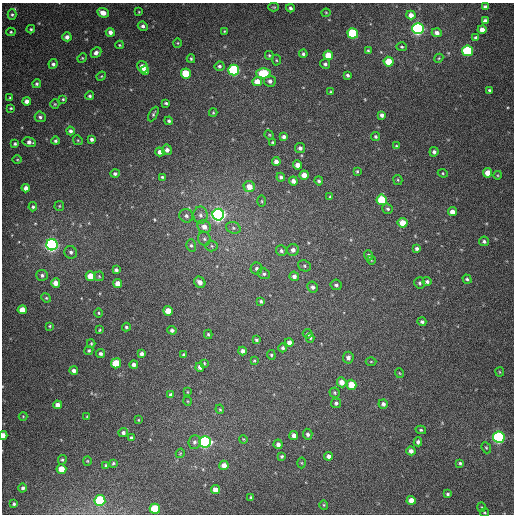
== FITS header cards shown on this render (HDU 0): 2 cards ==
NAXIS1  =                  512
NAXIS2  =                  512

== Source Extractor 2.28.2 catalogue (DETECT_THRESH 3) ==
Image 512 x 512 px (HDU 0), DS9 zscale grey, 1 PNG px = 1 image px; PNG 516 x 516 px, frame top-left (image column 1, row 512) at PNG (2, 3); each listed source drawn as its Kron ellipse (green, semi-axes under 4 px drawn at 4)
Background 391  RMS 10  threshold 30.3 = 3 sigma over >= 5 px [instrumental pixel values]
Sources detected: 214; all 214 listed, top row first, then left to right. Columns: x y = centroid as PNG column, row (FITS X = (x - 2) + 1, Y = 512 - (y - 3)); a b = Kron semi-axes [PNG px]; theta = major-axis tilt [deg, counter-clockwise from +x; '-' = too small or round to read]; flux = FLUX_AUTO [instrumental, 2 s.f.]
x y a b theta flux
274 7 5 4 - 730
485 7 4 4 - 2600
290 8 4 3 - 1700
139 12 4 4 - 590
103 13 6 4 -23 5600
326 13 4 4 - 650
12 15 5 4 - 1200
411 15 4 4 - 4100
485 21 4 4 - 2700
143 26 5 4 - 1900
418 28 5 5 - 230000
31 29 4 3 - 920
482 29 4 4 - 4700
224 31 3 2 - 470
11 32 4 4 - 830
110 32 4 4 - 3300
353 33 5 5 - 55000
437 33 5 4 - 3100
67 37 4 4 - 3400
476 38 4 4 - 2100
177 43 4 4 - 680
119 45 4 3 - 770
402 47 5 4 - 900
368 51 4 3 - 930
468 51 5 5 - 58000
96 53 6 4 45 2600
303 54 4 4 - 1600
269 55 4 4 - 850
328 55 5 4 - 14000
82 58 5 4 - 770
439 58 5 3 - 680
191 59 4 3 - 890
276 60 5 3 - 740
389 62 5 5 - 14000
53 64 5 4 - 1700
325 64 5 4 - 1600
219 66 5 5 - 1600
143 67 6 5 - 7900
145 70 4 3 - 3100
234 70 5 5 - 98000
263 73 7 5 0 37000
186 74 5 5 - 28000
347 75 3 3 - 1400
101 76 5 4 - 750
270 81 6 5 - 2200
257 82 5 4 - 9000
37 84 4 4 - 1100
490 90 4 3 - 1300
331 92 4 3 - 660
90 96 4 4 - 1300
10 98 3 3 - 700
63 99 4 4 - 820
27 101 4 4 - 3600
166 103 4 3 - 1000
55 104 5 4 - 800
11 108 4 3 - 770
213 112 4 4 - 640
153 114 8 3 61 1100
382 115 4 4 - 2100
40 117 5 5 - 1700
169 121 4 4 - 1300
70 131 4 4 - 1900
269 135 5 4 - 690
284 137 4 4 - 2000
376 137 4 4 - 1100
92 139 4 4 - 1900
78 140 5 4 - 840
55 141 4 4 - 1300
29 142 7 4 -10 3000
272 142 3 2 - 750
15 144 4 4 - 1100
396 146 4 4 - 880
300 148 5 5 - 2000
167 150 5 5 - 2700
160 152 4 4 - 3300
434 152 5 4 - 2100
17 160 5 3 - 610
276 162 4 4 - 3600
298 165 4 4 - 5400
357 171 4 3 - 800
443 173 5 4 - 800
488 173 5 4 - 7900
115 174 5 4 - 1400
304 175 4 4 - 5400
498 175 4 3 - 590
162 177 4 3 - 920
281 177 4 4 - 1600
398 180 5 4 - 860
293 181 4 4 - 3000
319 181 4 4 - 1400
249 187 5 5 - 7600
26 188 4 4 - 3900
330 197 4 3 - 880
382 200 5 5 - 31000
262 201 5 3 - 750
59 206 5 4 - 790
33 207 4 4 - 980
388 209 5 5 - 1400
452 212 4 4 - 4400
200 215 8 7 - 2800
218 215 6 5 - 330000
186 216 7 6 - 2200
403 223 5 4 - 11000
204 227 7 6 - 5200
233 228 7 5 -21 2000
204 239 7 6 - 1700
484 241 5 5 - 1500
52 245 5 5 - 270000
191 245 6 5 - 1300
212 246 6 5 - 1500
417 248 4 4 - 1800
293 250 6 6 - 2900
281 251 6 5 - 1500
71 252 6 6 - 1900
368 255 5 4 - 1600
371 260 4 3 - 470
304 266 6 5 - 1200
256 268 6 6 - 1600
116 270 4 4 - 1900
264 274 6 5 - 1600
42 275 6 5 - 1900
90 276 5 4 - 9900
99 276 5 4 - 910
294 276 5 4 - 2600
467 279 5 4 - 1300
427 281 4 4 - 1600
200 282 6 5 - 3700
56 283 5 4 - 5600
420 283 6 5 - 1200
118 284 4 4 - 7100
336 285 5 5 - 1700
313 287 6 5 - 2100
46 298 5 4 - 850
261 301 4 3 - 1100
22 310 4 4 - 7100
168 311 5 4 - 10000
99 313 5 3 - 720
422 322 4 4 - 1300
50 326 3 3 - 670
126 327 4 4 - 1000
100 330 3 3 - 660
172 330 4 4 - 1800
208 334 4 3 - 830
307 334 5 4 - 1200
310 338 4 4 - 960
256 340 4 3 - 1100
289 342 4 4 - 3600
91 343 4 3 - 770
283 348 4 4 - 1400
89 350 5 4 - 870
242 351 4 4 - 2300
100 354 4 4 - 1600
141 354 4 4 - 2200
184 355 4 4 - 1800
271 355 5 4 - 940
348 358 6 5 - 2900
254 361 4 3 - 730
371 362 5 3 - 670
116 363 5 5 - 24000
204 363 4 3 - 700
134 364 4 4 - 2500
200 367 4 4 - 2400
74 371 4 4 - 2700
500 372 4 4 - 690
399 373 5 3 - 600
342 382 5 5 - 5800
352 385 5 5 - 14000
187 392 3 2 - 490
335 393 5 5 - 940
171 395 4 4 - 2600
187 401 4 3 - 510
336 403 5 5 - 1400
383 404 5 4 - 2200
58 405 4 4 - 4000
220 409 5 4 - 760
23 416 4 4 - 630
87 417 3 3 - 580
138 420 4 3 - 490
421 430 5 4 - 1100
123 433 5 4 - 2000
308 434 5 4 - 1700
3 435 4 3 - 5400
294 435 4 4 - 3400
499 437 5 5 - 160000
131 438 4 3 - 1500
243 439 4 3 - 550
195 442 7 6 - 1900
205 442 6 5 - 200000
418 442 4 4 - 1900
278 444 5 4 - 2700
486 448 6 4 -67 940
411 451 4 4 - 3100
180 453 5 4 - 750
282 456 3 3 - 960
329 456 4 4 - 2700
62 460 5 4 - 1100
87 461 4 4 - 680
113 463 4 3 - 950
302 463 5 3 - 700
460 463 4 4 - 1000
106 465 4 3 - 860
224 465 5 4 - 5300
61 469 5 5 - 13000
23 488 4 4 - 1900
215 490 4 4 - 5500
448 494 4 3 - 1100
251 497 4 3 - 1100
100 500 5 5 - 68000
411 500 4 4 - 5900
14 504 3 3 - 1100
324 505 4 4 - 790
482 507 5 3 - 670
155 509 5 5 - 42000
484 513 4 2 - 660
At the frame edge (FLAGS 8, measured only in part): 1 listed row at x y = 3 435